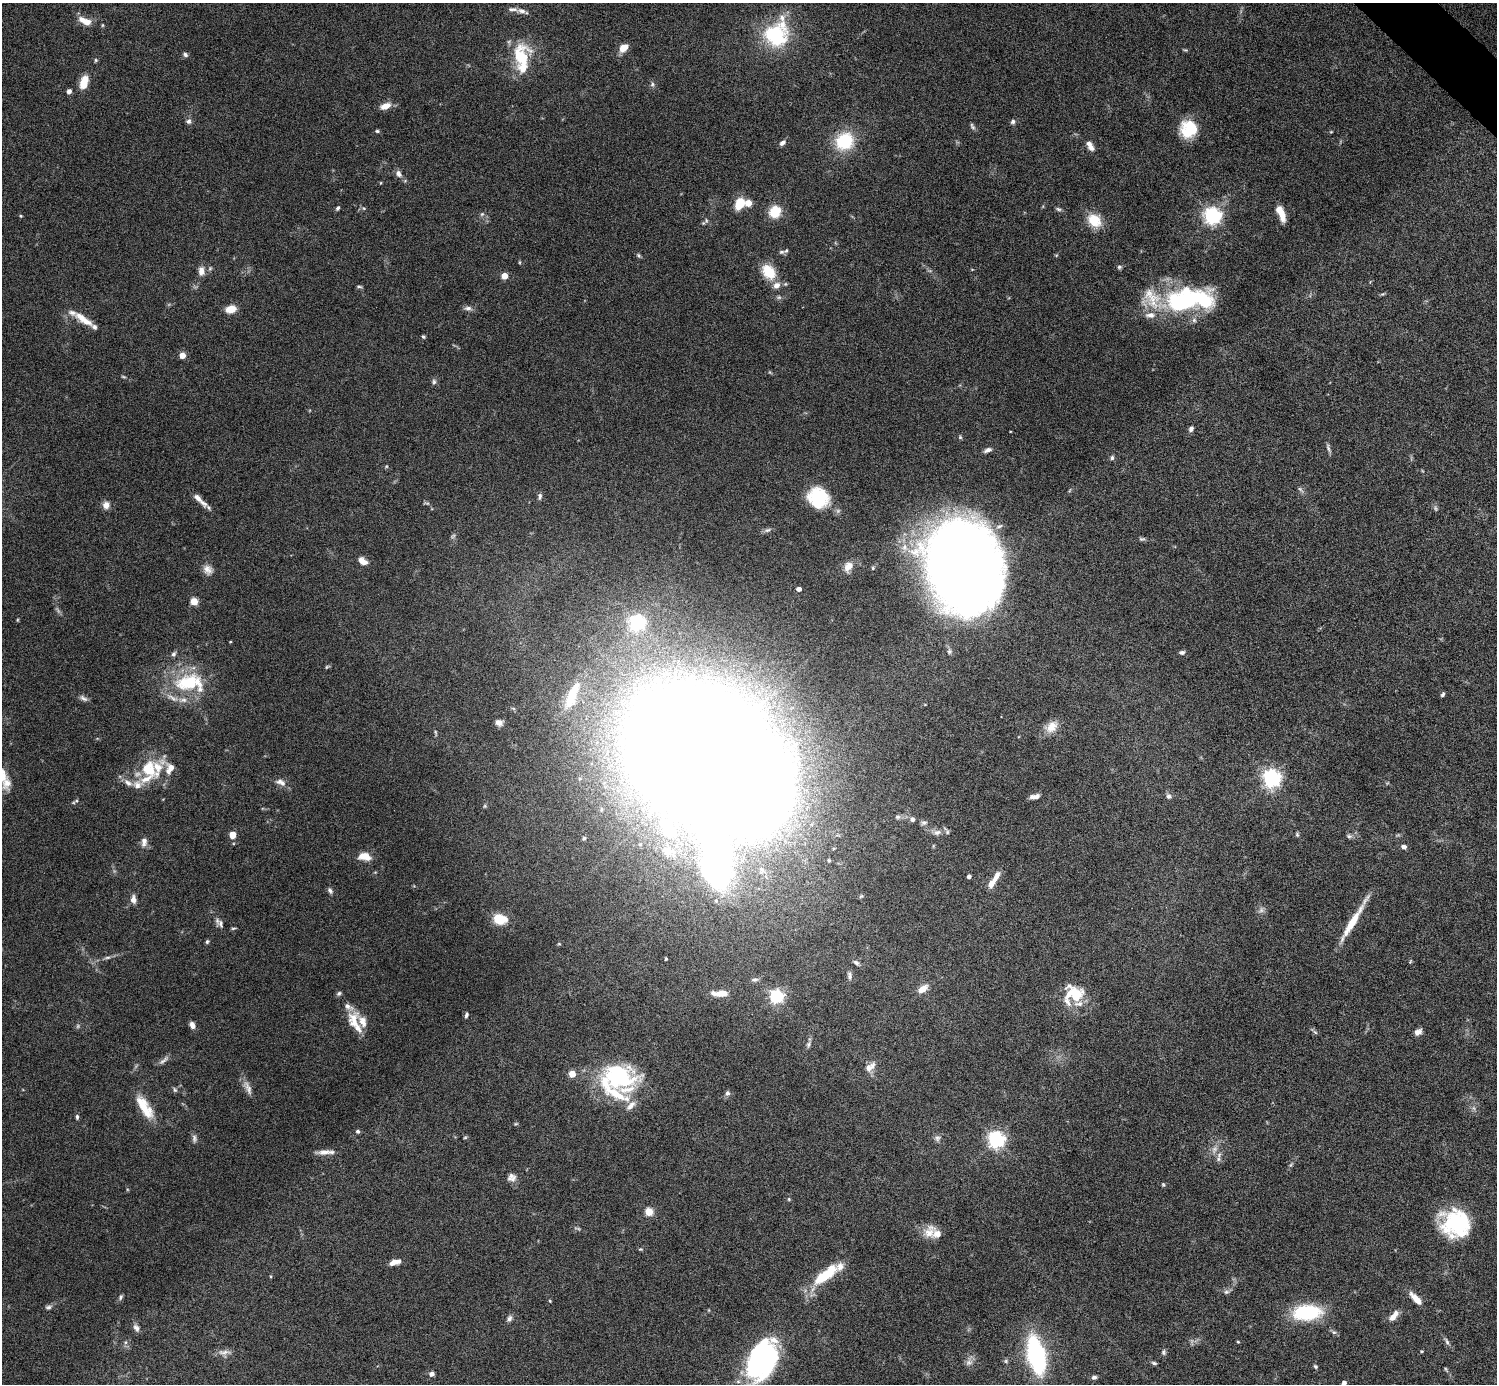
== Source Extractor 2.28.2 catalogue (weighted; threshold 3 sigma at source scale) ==
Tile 10 of 4 x 4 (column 2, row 3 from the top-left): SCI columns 1499-2993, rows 1682-3063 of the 5985 x 5985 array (HDU 1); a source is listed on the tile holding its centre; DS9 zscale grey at full resolution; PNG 1499 x 1386 px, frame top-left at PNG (2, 3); no overlay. Shown black and unused: <1% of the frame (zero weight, under 6 of 12 exposures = <1% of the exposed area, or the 3 px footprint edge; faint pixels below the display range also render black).
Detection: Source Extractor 2.28.2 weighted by HDU 2 'WHT'; one run over the whole footprint, this tile lists its part. Background 0.0755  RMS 0.0035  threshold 0.0144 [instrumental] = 3 sigma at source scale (4.09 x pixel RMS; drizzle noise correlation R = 1.36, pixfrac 0.8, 0.05/0.05 arcsec/px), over >= 5 px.
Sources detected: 229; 7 too faint to see at this stretch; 5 inside a brighter object's white glare — not listed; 29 inside a brighter listed object's ellipse — not listed separately; the other 188 listed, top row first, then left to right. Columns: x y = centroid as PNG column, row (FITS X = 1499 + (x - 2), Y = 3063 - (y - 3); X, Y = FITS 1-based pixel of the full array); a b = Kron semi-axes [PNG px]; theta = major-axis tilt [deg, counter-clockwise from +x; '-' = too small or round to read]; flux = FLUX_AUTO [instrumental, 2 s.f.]
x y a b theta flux
512 9 16 6 -4 1.5
87 22 14 8 -14 3.1
776 35 20 17 63 38
623 48 10 7 40 3.9
185 55 7 6 - 0.82
521 57 21 13 85 18
96 60 5 5 - 0.43
84 82 14 8 75 5.7
652 84 7 5 88 0.78
69 91 4 4 - 1.7
385 106 11 7 20 3.3
189 121 7 7 - 1
1013 122 6 6 - 0.81
972 126 9 5 -59 0.71
1189 128 16 15 - 14
377 131 5 4 - 0.5
844 141 16 14 35 19
782 143 9 5 35 1.1
1091 148 9 7 -33 1.6
399 174 10 7 -59 1.4
740 203 8 6 61 11
748 203 5 4 - 6.4
338 208 6 4 49 0.58
364 208 5 5 - 0.49
1058 209 8 4 -26 0.66
775 211 11 10 - 8.4
1281 213 16 6 -68 4.9
482 214 7 4 44 0.54
21 216 4 4 - 0.33
1213 216 6 6 - 140
1094 220 18 15 -43 6.8
703 223 6 5 - 0.57
781 252 7 5 1 0.69
639 255 7 5 -55 0.54
1119 267 6 6 - 0.61
201 271 12 8 -89 2.2
769 272 19 14 -50 7.7
504 276 4 4 - 6
359 286 7 3 -5 0.47
1382 294 6 4 31 0.41
1180 305 42 20 -33 26
468 308 10 6 -5 1.2
231 309 8 6 16 5.7
1150 315 16 8 -1 2.8
83 319 28 8 -35 5.3
423 337 5 4 - 0.46
182 355 4 4 - 5.5
434 382 8 6 89 0.77
1191 429 6 5 - 0.95
960 437 6 5 - 0.46
1328 448 13 4 -69 0.88
987 450 11 5 23 1.2
1112 458 6 5 - 0.7
1300 489 10 4 -45 0.75
540 496 9 5 86 0.8
818 498 22 20 -35 16
203 503 14 7 -41 2.3
426 503 10 3 -9 0.46
106 505 9 8 - 2.1
767 530 11 5 16 0.97
1142 539 9 5 4 0.65
904 547 11 8 -71 2.7
363 561 10 6 -38 2.7
849 566 12 9 57 3.4
963 566 70 54 -74 580
208 570 13 11 -56 2.3
799 589 4 4 - 1.7
194 601 5 4 - 11
17 620 5 3 - 0.29
637 623 6 6 - 100
949 651 8 6 -67 0.86
1182 652 7 5 0 0.83
174 654 7 5 60 0.85
327 667 7 4 29 0.43
189 683 43 24 -1 22
1443 694 5 4 - 0.6
572 695 33 10 68 6.6
83 698 12 6 -33 1.2
499 722 8 7 - 1.9
1051 727 18 12 41 4.1
705 759 61 43 -35 6600
149 769 29 21 -54 13
1272 778 7 6 - 150
281 782 15 8 -23 2
7 783 15 11 88 3
128 783 14 7 -31 2.1
1036 796 9 6 33 1.2
1169 796 8 6 -17 0.95
77 801 6 4 17 0.5
485 806 5 5 - 0.42
898 817 7 6 - 0.79
912 819 6 6 - 1.1
924 823 9 6 12 0.96
667 830 27 14 -55 16
937 832 12 7 4 1.9
1297 834 6 5 - 0.46
232 835 7 6 - 2.9
1349 836 7 6 - 0.79
584 838 4 4 - 0.49
144 842 13 8 85 1.8
933 846 6 3 72 0.32
1404 847 7 5 -15 1.1
668 851 20 12 -12 4.8
364 856 15 9 -9 4.1
829 860 4 4 - 0.41
969 876 4 4 - 1.2
995 878 19 7 63 2.9
330 891 8 5 -57 0.85
861 896 6 4 44 0.42
133 899 9 6 -85 1.8
1261 910 8 7 - 1.2
500 919 10 8 -8 10
1352 922 46 7 59 9.2
220 923 11 8 -76 1.4
233 928 7 3 8 0.43
207 942 6 4 73 0.55
559 944 5 3 - 0.31
107 958 10 4 5 0.81
666 959 3 2 - 0.31
856 963 8 6 -35 0.94
850 976 11 6 -82 1.2
755 980 10 5 5 0.77
923 989 13 8 34 3.1
339 993 7 6 - 0.67
722 993 13 7 1 3.7
1075 994 23 18 -26 11
776 996 6 6 - 71
466 1015 8 5 75 0.68
354 1020 24 14 -88 6.3
192 1025 8 6 -72 1.7
1315 1032 7 4 -44 0.53
1418 1032 9 7 32 1.5
808 1044 10 5 81 0.89
163 1060 17 5 40 1.3
868 1068 10 8 -85 2
572 1074 4 4 - 7.6
619 1080 46 16 -19 24
248 1088 22 7 -64 2.3
175 1090 7 5 -62 0.63
727 1093 7 6 - 0.97
631 1106 17 8 46 2.3
144 1107 30 11 -57 8.8
1473 1108 7 4 -70 0.67
77 1117 7 4 -89 0.6
516 1124 6 4 2 0.37
358 1131 5 4 - 0.68
465 1137 6 3 2 0.34
937 1138 8 8 - 1.1
194 1139 11 6 -84 1.1
996 1140 6 6 - 130
1214 1149 12 7 65 2
325 1152 26 6 2 2.5
1218 1159 9 5 89 1
1290 1165 6 4 69 0.49
511 1177 11 10 - 1.9
1163 1185 5 4 - 0.4
789 1199 5 4 - 0.37
649 1212 5 5 - 13
1455 1224 31 28 -33 25
929 1233 20 14 68 4.1
640 1249 6 4 -10 0.39
394 1262 13 5 15 2.6
826 1274 35 11 39 14
271 1276 4 3 - 0.32
1226 1292 8 6 14 0.87
121 1297 7 5 66 0.68
1416 1299 16 6 -47 3.9
550 1301 4 3 - 0.3
48 1307 9 5 14 0.86
1307 1312 32 17 4 20
1392 1317 9 7 41 2.2
509 1318 9 6 60 1.1
136 1328 11 6 -57 1.3
1447 1341 10 5 -65 0.95
126 1342 6 4 71 0.54
1238 1342 4 3 - 0.34
1421 1351 4 3 - 0.27
224 1352 19 7 1 2
1163 1352 8 6 89 0.72
1036 1355 26 11 -77 63
762 1360 39 24 66 69
1006 1361 6 5 - 0.61
1154 1363 7 4 -16 0.63
1315 1366 6 5 - 0.52
1446 1369 7 4 -64 0.42
431 1374 5 5 - 1.4
1094 1377 7 5 4 0.88
1344 1383 4 4 - 1.3
Isophote crosses this tile's border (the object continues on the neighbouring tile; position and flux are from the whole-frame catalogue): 2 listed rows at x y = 762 1360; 1344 1383